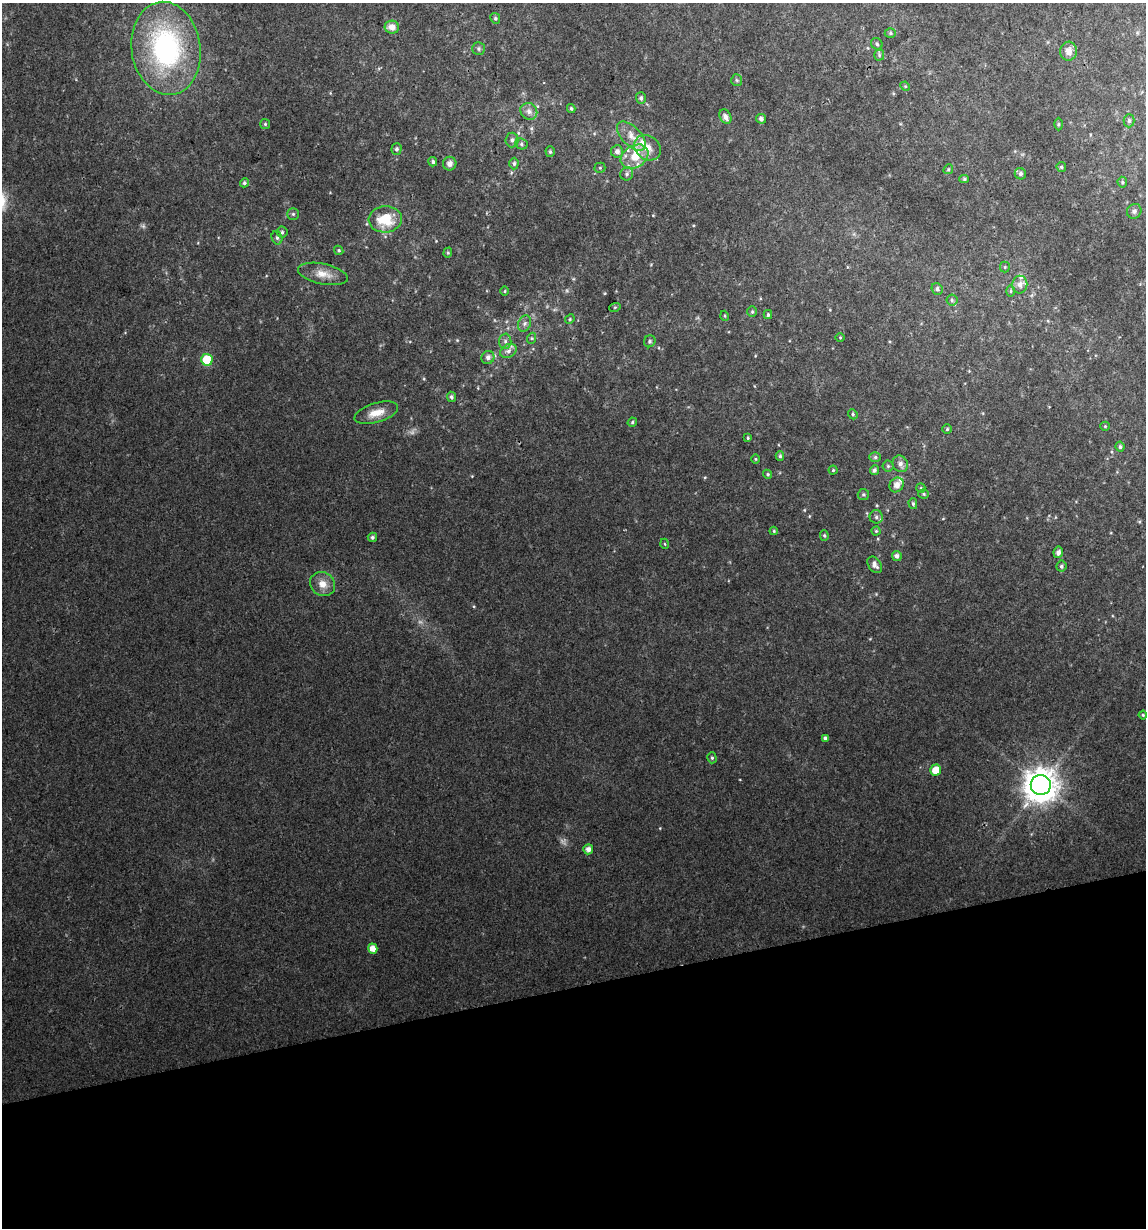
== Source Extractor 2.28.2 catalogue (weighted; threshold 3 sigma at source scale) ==
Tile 14 of 4 x 4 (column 2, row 4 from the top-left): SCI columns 1173-2316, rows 1-1226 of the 4679 x 4903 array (HDU 1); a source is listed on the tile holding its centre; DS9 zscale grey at full resolution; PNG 1148 x 1230 px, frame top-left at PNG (2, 3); each listed source drawn as its Kron ellipse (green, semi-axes under 4 px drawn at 4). Shown black and unused: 20% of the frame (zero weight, under 2 of 3 exposures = <1% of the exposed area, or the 3 px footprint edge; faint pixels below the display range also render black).
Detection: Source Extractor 2.28.2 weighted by HDU 2 'WHT'; one run over the whole footprint, this tile lists its part. Background 0.0342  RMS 0.0064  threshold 0.0287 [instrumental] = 3 sigma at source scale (4.5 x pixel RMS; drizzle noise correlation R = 1.50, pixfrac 1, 0.0396/0.0396 arcsec/px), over >= 5 px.
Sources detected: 113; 2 too faint to see at this stretch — neither listed nor drawn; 8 inside a brighter listed object's ellipse — not listed separately; the other 103 listed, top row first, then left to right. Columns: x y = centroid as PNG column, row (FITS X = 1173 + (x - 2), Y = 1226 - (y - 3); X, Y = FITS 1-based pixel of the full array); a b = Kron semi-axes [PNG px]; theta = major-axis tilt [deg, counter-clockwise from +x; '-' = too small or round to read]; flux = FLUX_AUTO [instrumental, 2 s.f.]
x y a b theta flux
495 18 5 4 - 0.96
392 27 7 6 - 5
890 33 5 5 - 1.1
877 44 6 5 - 1.2
166 48 47 34 -81 110
479 49 6 6 - 1.3
1069 51 9 8 - 4.5
879 55 5 5 - 0.93
737 80 6 5 - 1.1
905 86 5 4 - 0.67
641 98 6 5 - 1.6
571 108 4 3 - 0.93
529 111 9 8 - 3.6
725 117 7 5 -64 2.9
761 119 5 5 - 2.3
1129 121 6 5 - 1.2
265 124 5 5 - 0.92
1058 124 6 4 89 0.85
631 136 18 9 -45 7.4
512 140 7 6 - 2
521 144 6 5 - 1.3
648 148 14 11 -37 7.8
396 149 5 5 - 1.4
617 151 6 6 - 2.6
550 152 5 4 - 1
635 157 15 11 32 12
433 162 4 4 - 1.3
450 164 7 6 - 3
514 164 6 4 89 1.2
1061 167 5 4 - 0.91
600 168 5 5 - 0.82
948 169 5 4 - 0.81
627 174 7 6 - 1.6
1020 174 6 5 - 1.6
964 179 5 4 - 0.96
1122 182 5 5 - 0.95
244 183 5 4 - 1.2
1134 211 8 7 - 1.9
293 214 5 5 - 1.1
385 219 16 13 5 21
282 232 5 5 - 1.3
277 238 7 5 -74 1.2
339 250 5 4 - 0.89
448 253 5 4 - 0.85
1005 267 5 5 - 0.74
323 274 25 10 -12 7.8
1020 285 9 7 81 3.7
937 289 6 5 - 1.7
505 291 5 3 - 0.64
1011 291 6 4 90 0.97
952 300 5 5 - 1.2
615 307 6 3 19 0.75
752 312 5 4 - 0.84
768 315 4 3 - 1
725 316 5 3 - 0.62
570 319 5 4 - 0.67
525 323 8 6 70 2.1
840 337 5 3 - 0.55
532 338 5 3 - 0.78
505 341 7 6 - 1.9
650 341 6 5 - 1.3
508 351 9 6 30 2.7
488 357 7 6 - 2.6
207 360 6 5 - 26
451 397 5 4 - 1.5
376 413 22 9 17 8.5
853 414 5 4 - 1
632 422 5 4 - 0.91
1105 426 5 4 - 0.65
947 429 5 4 - 0.91
748 438 4 3 - 0.63
1120 447 5 4 - 1.3
780 456 5 4 - 0.99
875 457 6 5 - 1.1
756 459 5 3 - 0.64
900 464 8 7 - 3.3
888 466 5 5 - 1.1
833 470 4 4 - 0.77
874 470 5 4 - 1.7
768 474 5 4 - 0.85
897 485 8 6 51 4.4
921 488 5 4 - 0.74
863 494 6 5 - 1.2
924 494 5 4 - 0.91
913 504 5 4 - 1.1
876 517 7 6 - 2
774 531 4 4 - 0.64
876 531 4 4 - 0.75
824 535 5 4 - 0.93
372 537 4 4 - 1.4
665 544 5 3 - 0.57
1058 552 5 4 - 2.5
897 556 5 4 - 2.3
875 565 9 6 -54 3.1
1061 566 5 5 - 1.4
323 584 13 11 -34 6.6
1143 715 4 4 - 0.73
825 738 4 4 - 1.6
712 758 5 4 - 1
936 770 5 5 - 9.5
1041 785 10 10 - 1200
588 849 5 5 - 3.4
373 949 5 4 - 5.5